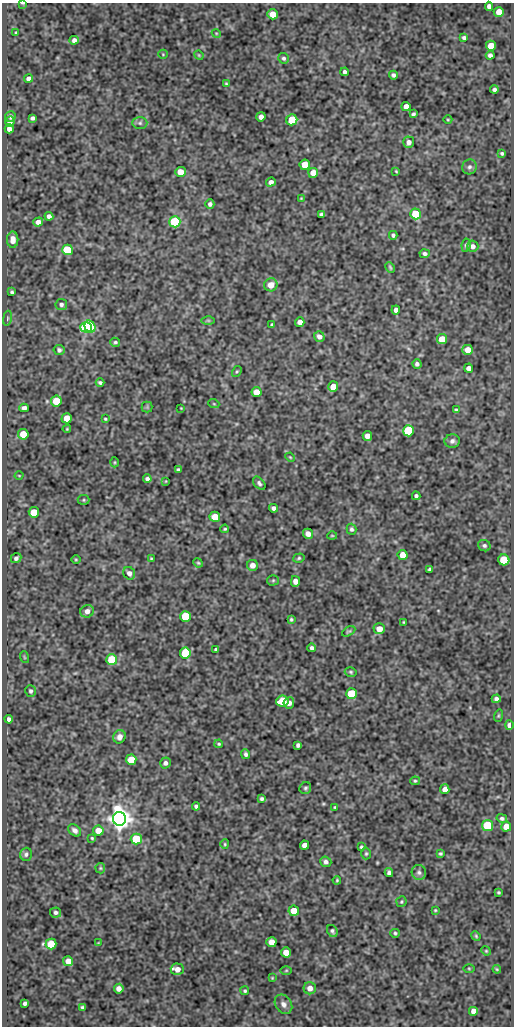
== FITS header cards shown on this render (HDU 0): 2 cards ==
NAXIS1  =                  512
NAXIS2  =                 1024

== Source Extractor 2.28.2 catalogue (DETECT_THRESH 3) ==
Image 512 x 1024 px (HDU 0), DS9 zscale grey, 1 PNG px = 1 image px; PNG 516 x 1028 px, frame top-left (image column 1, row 1024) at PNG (2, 3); each listed source drawn as its Kron ellipse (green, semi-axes under 4 px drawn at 4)
Background 134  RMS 0.59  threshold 1.78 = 3 sigma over >= 5 px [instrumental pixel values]
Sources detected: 190; all 190 listed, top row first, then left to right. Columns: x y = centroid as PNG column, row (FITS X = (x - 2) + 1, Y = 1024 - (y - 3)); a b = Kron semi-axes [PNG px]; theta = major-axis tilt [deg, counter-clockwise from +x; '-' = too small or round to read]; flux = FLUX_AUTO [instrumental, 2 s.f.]
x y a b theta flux
23 3 3 2 - 37
489 6 4 4 - 130
499 12 5 5 - 390
273 14 5 5 - 540
16 33 3 2 - 42
216 33 4 3 - 36
464 37 4 3 - 85
74 40 5 4 - 140
491 46 5 5 - 770
163 54 5 4 - 40
199 55 5 4 - 41
490 55 4 4 - 130
284 58 5 5 - 92
344 72 4 3 - 98
393 75 4 4 - 97
29 79 4 4 - 190
226 84 3 2 - 41
494 89 4 3 - 93
406 106 4 4 - 240
413 114 4 3 - 73
10 116 5 5 - 110
261 117 4 4 - 190
32 118 4 4 - 100
292 120 5 5 - 1200
448 120 4 3 - 33
10 121 5 4 - 130
140 123 7 6 - 100
9 129 4 4 - 170
409 142 6 5 - 190
502 153 4 3 - 72
305 165 5 5 - 810
469 167 7 7 - 120
396 171 4 3 - 36
180 172 5 5 - 460
313 173 5 5 - 460
271 182 5 4 - 140
301 198 3 2 - 29
210 204 4 4 - 110
321 214 4 4 - 95
416 214 5 5 - 1400
49 216 4 4 - 150
38 222 5 4 - 220
175 222 5 5 - 4900
393 235 4 4 - 84
13 240 8 5 -90 310
466 245 7 4 83 75
473 246 6 5 - 170
67 250 5 5 - 1800
425 254 5 4 - 100
390 267 6 3 -64 56
271 285 7 6 - 430
12 292 4 3 - 68
61 305 6 6 - 120
396 310 4 4 - 160
7 318 8 4 81 64
208 320 6 4 -1 53
300 322 4 4 - 250
272 325 4 3 - 75
86 327 6 5 - 3800
90 327 6 5 - 4000
319 337 5 5 - 170
442 339 5 5 - 700
115 342 5 4 - 65
59 350 5 5 - 100
468 350 5 5 - 440
417 364 5 4 - 110
468 368 4 4 - 180
237 371 6 3 57 47
100 382 4 3 - 81
333 387 5 5 - 520
256 392 5 5 - 560
56 401 5 5 - 1200
214 404 5 3 - 36
147 407 5 5 - 52
24 408 4 4 - 150
181 408 2 2 - 24
456 410 4 3 - 50
67 418 5 5 - 490
105 419 3 3 - 45
67 429 4 3 - 38
408 431 5 5 - 4000
23 434 5 5 - 890
367 436 5 4 - 260
452 441 7 6 - 150
290 457 5 3 - 36
115 462 5 3 - 40
178 470 4 3 - 75
19 476 4 3 - 29
147 479 4 4 - 120
166 481 3 2 - 26
259 483 7 5 -49 96
416 496 4 4 - 91
84 500 6 5 - 57
274 508 4 4 - 130
34 512 5 5 - 1100
215 517 5 5 - 570
225 529 4 3 - 48
352 529 5 4 - 79
308 534 5 4 - 230
332 536 5 3 - 37
484 546 6 5 - 94
403 555 5 5 - 590
16 558 5 5 - 110
299 558 6 4 17 62
151 559 3 2 - 41
76 560 5 3 - 37
504 560 5 5 - 1500
198 563 5 4 - 48
252 565 5 5 - 240
430 569 4 3 - 88
129 573 6 5 - 160
273 580 6 5 - 59
295 581 5 4 - 230
87 611 7 6 - 240
185 616 5 5 - 1900
291 619 3 3 - 57
404 622 3 2 - 36
379 629 6 5 - 380
349 631 7 4 29 62
312 648 4 4 - 110
216 650 4 3 - 93
185 653 5 5 - 1700
24 657 6 3 -71 42
112 660 5 5 - 2200
351 672 6 4 -16 61
30 691 6 5 - 87
351 694 5 5 - 1700
496 699 4 4 - 130
282 701 6 5 - 1300
289 703 5 5 - 210
498 716 6 4 72 52
9 719 4 4 - 120
509 725 5 4 - 230
120 737 7 6 - 180
219 744 4 3 - 48
298 745 4 4 - 110
246 754 5 4 - 96
131 760 5 5 - 880
165 763 5 5 - 120
415 781 5 4 - 56
305 788 6 5 - 77
445 789 5 4 - 290
262 799 4 4 - 77
196 806 4 4 - 100
335 807 4 3 - 44
502 818 5 4 - 92
119 819 7 6 - 45000
488 825 5 5 - 2600
506 826 5 5 - 470
75 830 7 5 -39 150
98 831 5 5 - 460
92 838 4 4 - 45
136 839 5 5 - 2000
225 844 5 4 - 48
305 845 4 4 - 290
361 847 3 3 - 60
26 854 6 6 - 100
366 854 6 4 88 61
440 854 3 3 - 55
326 862 6 5 - 120
100 868 5 5 - 50
419 872 7 7 - 120
389 873 4 4 - 110
337 880 4 3 - 41
499 892 3 3 - 49
401 902 5 5 - 57
435 910 3 2 - 37
294 911 5 5 - 610
56 912 5 5 - 100
332 931 6 5 - 83
395 933 5 4 - 64
476 936 5 4 - 47
271 942 5 5 - 460
98 943 4 4 - 32
51 944 5 5 - 1100
486 951 5 4 - 45
286 952 5 5 - 600
68 961 5 5 - 450
469 968 6 4 -1 43
177 969 6 6 - 280
497 969 4 3 - 41
286 970 5 3 - 43
272 978 3 3 - 35
310 988 6 6 - 300
119 989 5 5 - 220
245 991 4 4 - 60
25 1003 4 4 - 98
283 1004 10 8 -56 200
82 1007 3 3 - 73
474 1011 5 5 - 240
At the frame edge (FLAGS 8, measured only in part): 1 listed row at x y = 23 3